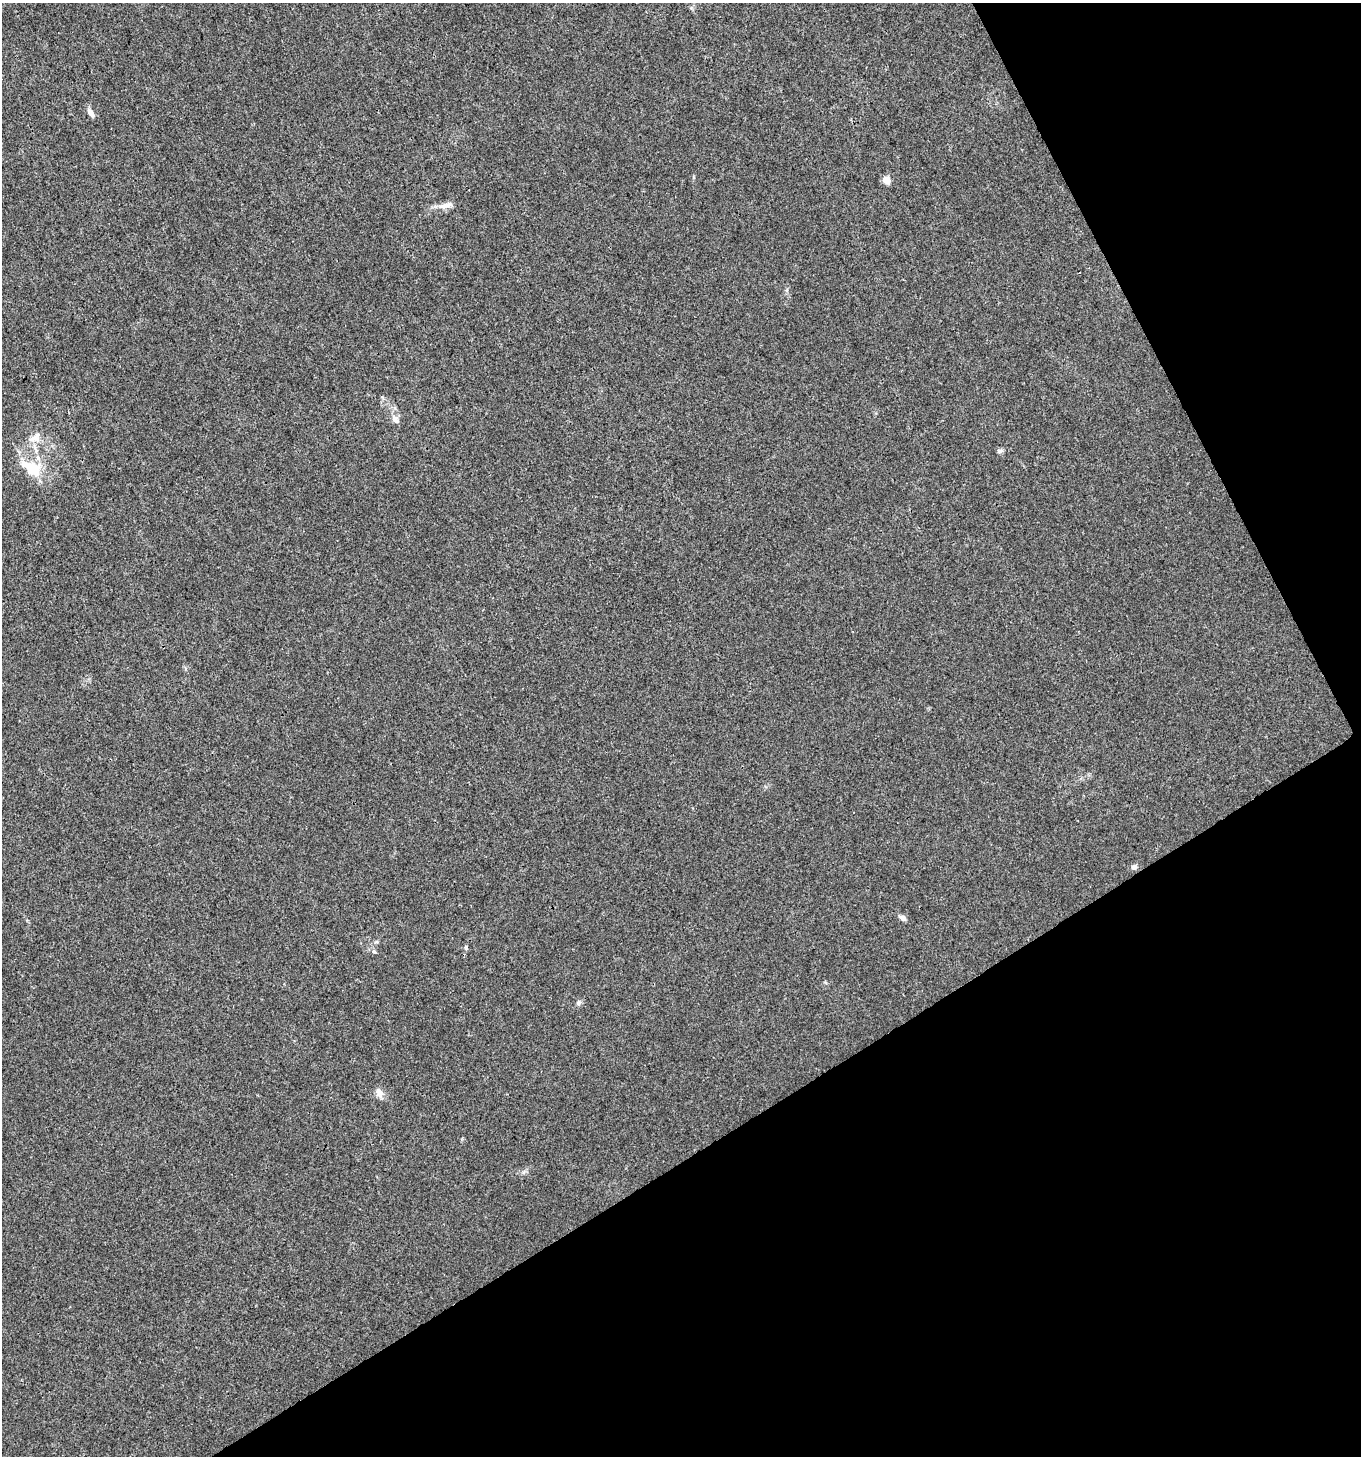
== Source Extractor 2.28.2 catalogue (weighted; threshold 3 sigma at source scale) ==
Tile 12 of 4 x 4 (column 4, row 3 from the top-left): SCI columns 4185-5543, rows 1458-2911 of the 5713 x 5819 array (HDU 1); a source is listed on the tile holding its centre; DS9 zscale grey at full resolution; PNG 1363 x 1458 px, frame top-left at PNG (2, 3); no overlay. Shown black and unused: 28% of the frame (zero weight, under 3 of 4 exposures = <1% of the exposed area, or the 3 px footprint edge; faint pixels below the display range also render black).
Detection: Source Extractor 2.28.2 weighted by HDU 2 'WHT'; one run over the whole footprint, this tile lists its part. Background 0.00761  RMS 0.0026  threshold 0.0117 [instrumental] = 3 sigma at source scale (4.5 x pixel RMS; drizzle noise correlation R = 1.50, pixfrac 1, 0.0396/0.0396 arcsec/px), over >= 5 px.
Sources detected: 15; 1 inside a brighter object's white glare — not listed; the other 14 listed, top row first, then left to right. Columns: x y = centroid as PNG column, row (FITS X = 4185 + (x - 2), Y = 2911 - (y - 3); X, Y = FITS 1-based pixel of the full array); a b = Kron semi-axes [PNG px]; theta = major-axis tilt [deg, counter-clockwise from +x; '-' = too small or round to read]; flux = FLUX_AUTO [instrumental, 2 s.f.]
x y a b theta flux
91 113 11 6 -60 1.4
886 180 9 7 -34 2
446 205 21 7 11 2.1
395 419 11 8 -55 1.4
35 438 17 11 63 2.9
999 451 8 6 15 0.58
33 468 17 13 -52 8.3
1134 867 8 7 - 0.91
902 918 10 6 -31 0.9
376 942 6 4 18 0.37
466 948 6 5 - 0.48
374 952 6 4 -19 0.37
578 1003 7 6 - 0.71
379 1093 15 8 -66 1.5